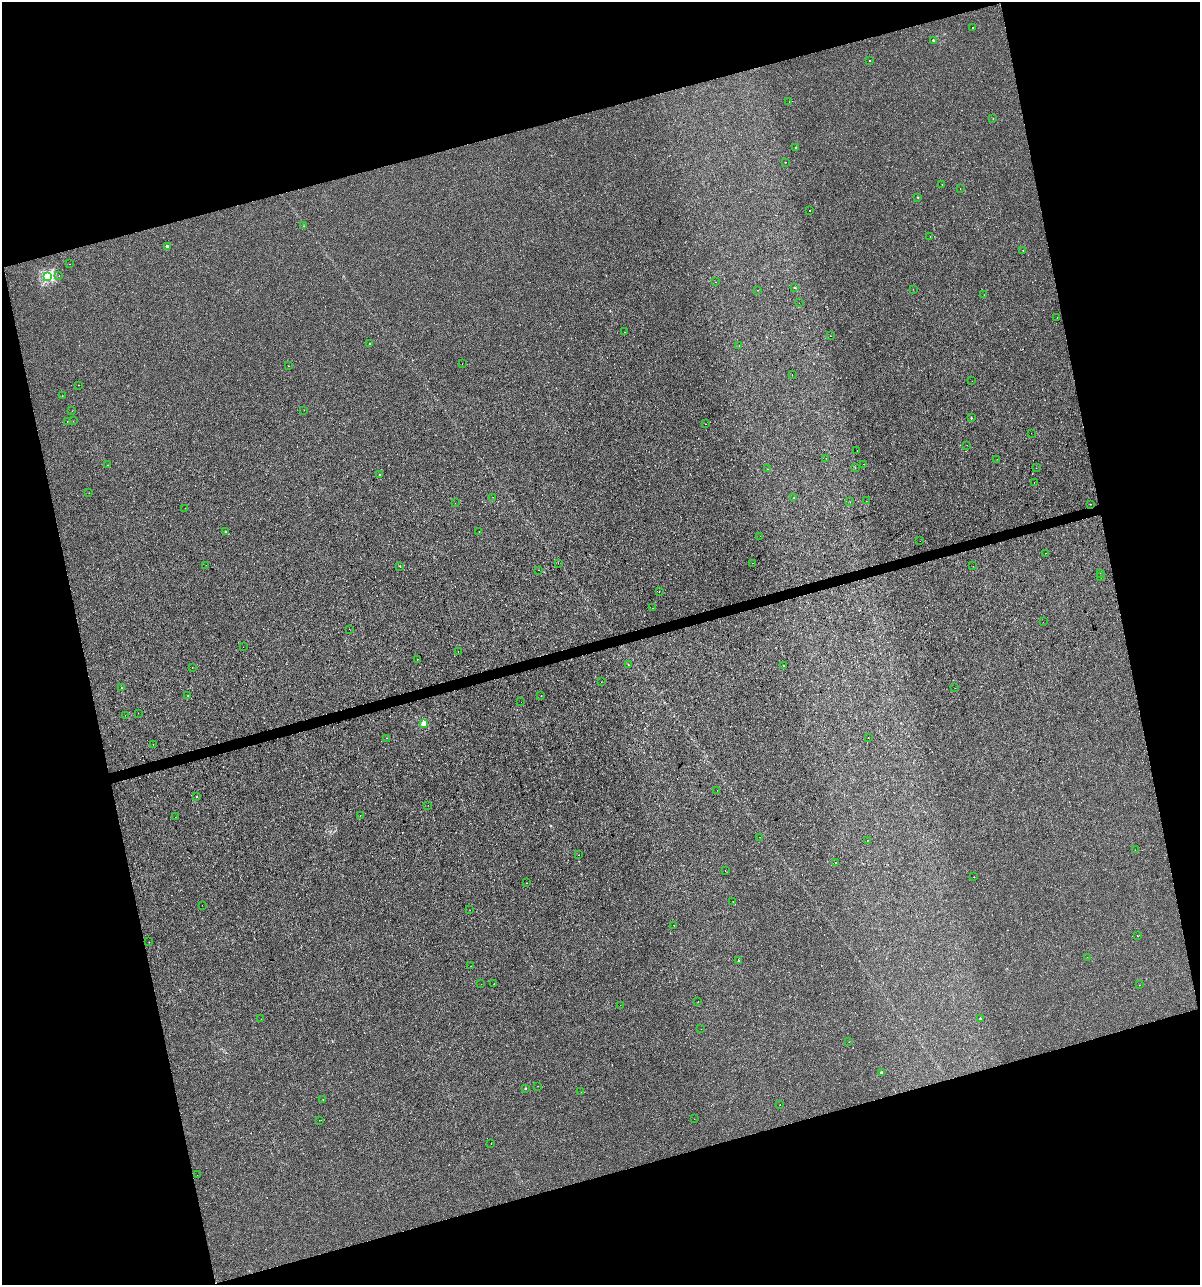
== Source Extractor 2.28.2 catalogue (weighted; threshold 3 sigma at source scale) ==
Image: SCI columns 46-4835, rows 1-5132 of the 4930 x 5132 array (HDU 1 of 3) = the unmasked area's bounding box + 8 px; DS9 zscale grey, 4 x 4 block average (1 PNG px = mean of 4 x 4 image px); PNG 1202 x 1287 px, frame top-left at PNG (2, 2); each listed source drawn as its Kron ellipse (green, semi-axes under 4 px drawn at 4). Shown black and unused: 32% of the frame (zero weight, under 3 of 4 exposures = <1% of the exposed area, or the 3 px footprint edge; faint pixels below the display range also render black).
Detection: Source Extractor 2.28.2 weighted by HDU 2 'WHT'. Background 2.15e-04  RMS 0.0017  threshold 0.00763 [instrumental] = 3 sigma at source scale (4.5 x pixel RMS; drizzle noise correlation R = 1.50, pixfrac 1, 0.0396/0.0396 arcsec/px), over >= 5 px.
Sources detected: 151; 1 too faint to see at this stretch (4 x 4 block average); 13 cosmic-ray / hot-pixel residue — neither listed nor drawn; the other 137 listed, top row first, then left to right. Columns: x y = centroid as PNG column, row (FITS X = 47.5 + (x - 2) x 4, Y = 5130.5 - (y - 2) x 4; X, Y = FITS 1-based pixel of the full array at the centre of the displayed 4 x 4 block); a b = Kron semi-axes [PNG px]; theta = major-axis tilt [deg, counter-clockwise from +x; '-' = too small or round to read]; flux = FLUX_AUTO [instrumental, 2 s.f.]
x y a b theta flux
972 27 2 2 - 0.32
933 40 2 2 - 3.6
870 60 2 2 - 0.86
789 102 2 2 - 0.17
993 119 2 2 - 0.53
796 148 2 2 - 0.31
785 162 2 2 - 0.59
942 185 2 2 - 0.64
960 188 2 2 - 0.21
918 197 2 2 - 0.52
810 211 2 2 - 1.3
304 226 2 2 - 0.45
930 236 2 2 - 0.21
167 246 2 2 - 5.3
1023 250 2 2 - 0.3
69 264 2 2 - 0.31
48 276 2 2 - 130
59 276 2 2 - 0.25
716 282 2 2 - 0.18
795 287 3 2 - 0.51
913 289 2 2 - 0.15
757 290 2 2 - 0.61
984 295 2 2 - 0.32
799 303 2 2 - 0.14
1057 318 2 2 - 0.67
624 332 2 2 - 0.38
830 336 2 2 - 0.21
369 344 2 2 - 0.84
739 346 2 2 - 0.18
462 364 2 2 - 0.17
288 366 2 2 - 0.33
792 375 2 2 - 0.16
972 381 2 2 - 0.12
78 385 2 2 - 0.32
62 396 2 2 - 0.17
304 410 2 2 - 0.69
72 411 2 2 - 0.61
971 418 2 2 - 1.7
73 421 2 2 - 0.26
67 422 2 2 - 0.2
705 424 2 2 - 0.47
1031 433 2 2 - 0.22
967 445 2 2 - 0.16
857 450 2 2 - 0.28
826 458 2 2 - 0.29
997 459 2 2 - 0.32
864 464 2 2 - 1.5
108 465 2 2 - 0.72
855 468 2 2 - 0.25
1036 468 2 2 - 0.42
767 469 2 2 - 0.2
380 475 2 2 - 0.36
1034 482 2 2 - 1.6
89 493 2 2 - 0.17
493 497 2 2 - 0.13
793 498 2 2 - 0.49
866 501 2 2 - 0.22
850 502 2 2 - 0.21
455 503 2 2 - 0.14
1091 504 2 2 - 1.5
185 508 2 2 - 0.49
226 531 2 2 - 0.49
479 532 2 2 - 1.8
760 536 2 2 - 0.27
920 541 2 2 - 0.24
1046 553 2 2 - 0.19
558 563 2 2 - 0.24
753 563 2 2 - 0.47
206 565 2 2 - 0.15
400 566 2 2 - 0.99
973 566 2 2 - 0.44
539 570 2 2 - 0.25
1100 573 2 2 - 0.11
1100 576 2 2 - 0.41
659 592 2 2 - 0.92
653 608 2 2 - 0.17
1043 622 2 2 - 0.13
349 629 2 2 - 0.27
243 647 2 2 - 0.32
458 651 2 2 - 0.13
417 659 2 2 - 3.1
628 665 2 2 - 0.3
783 665 2 2 - 0.23
192 668 2 2 - 0.42
601 682 2 2 - 0.12
121 688 2 2 - 0.3
955 688 2 2 - 0.12
188 695 2 2 - 0.81
541 696 2 2 - 0.5
521 702 2 2 - 0.21
138 713 2 2 - 0.16
125 715 2 2 - 0.15
424 724 2 2 - 37
386 738 2 2 - 0.41
868 738 2 2 - 0.36
153 744 2 2 - 0.46
717 790 2 2 - 0.34
197 796 2 2 - 0.8
428 805 2 2 - 0.4
360 815 2 2 - 0.38
175 817 2 2 - 0.19
760 837 2 2 - 0.18
867 840 2 2 - 0.77
1135 850 2 2 - 0.25
579 855 2 2 - 0.3
835 863 2 2 - 1.9
725 871 2 2 - 0.72
974 877 2 2 - 0.33
527 883 2 2 - 0.24
733 902 2 2 - 0.65
202 905 2 2 - 0.16
470 910 2 2 - 0.13
674 925 2 2 - 0.41
1137 936 2 2 - 0.27
149 942 2 2 - 0.13
1087 957 2 2 - 0.15
738 960 2 2 - 1600
471 966 2 2 - 0.2
481 984 2 2 - 0.13
494 984 2 2 - 0.37
1139 985 2 2 - 0.25
698 1002 2 2 - 0.57
620 1005 2 2 - 0.43
980 1018 2 2 - 1.4
261 1019 2 2 - 0.88
701 1029 2 2 - 0.42
849 1042 2 2 - 0.36
881 1073 2 2 - 5.1
538 1086 2 2 - 0.29
525 1088 2 2 - 1.5
581 1092 2 2 - 0.18
323 1099 2 2 - 0.29
780 1104 2 2 - 0.23
694 1119 2 2 - 0.2
319 1120 2 2 - 0.31
491 1144 2 2 - 1
197 1175 2 2 - 0.44
Diffuse or blended objects may show on this block-average render without a row.